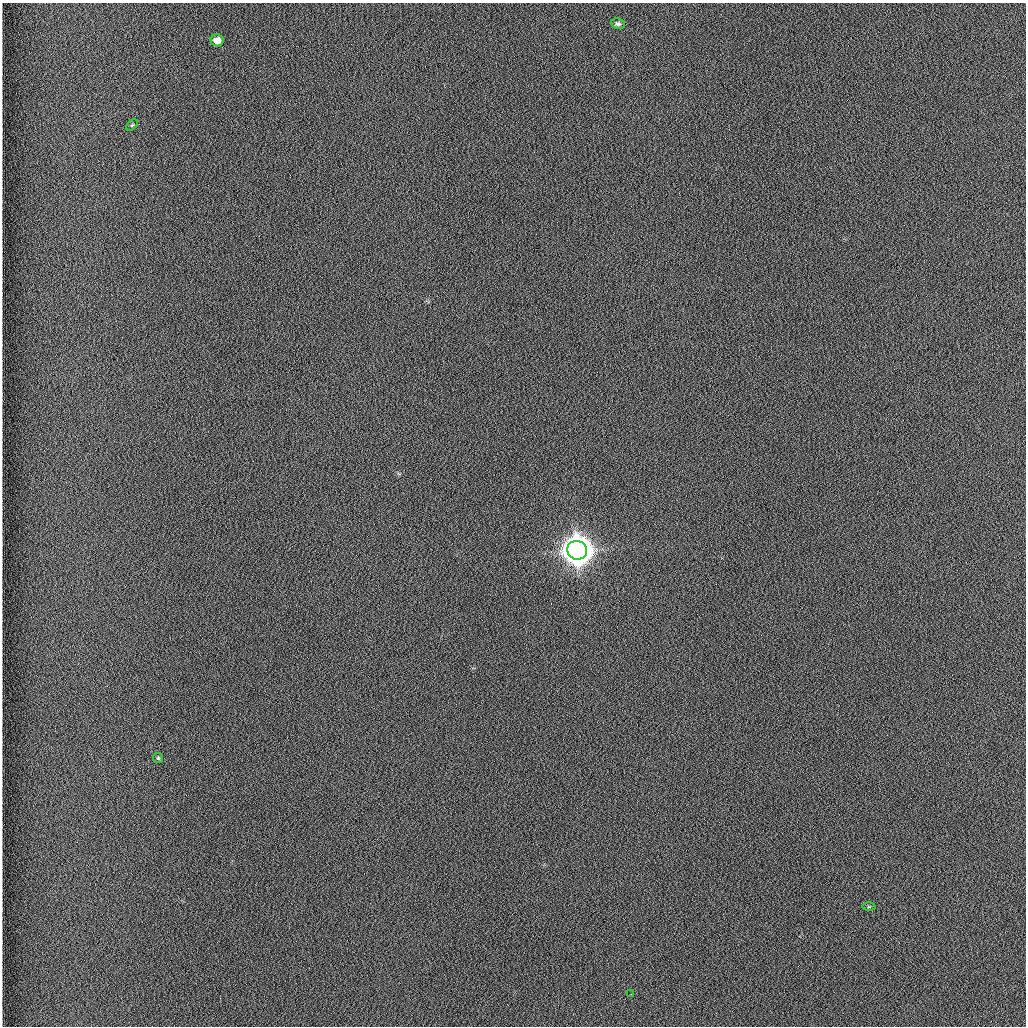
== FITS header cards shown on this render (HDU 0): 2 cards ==
NAXIS1  =                 1024 /fastest changing axis
NAXIS2  =                 1024 /next to fastest changing axis

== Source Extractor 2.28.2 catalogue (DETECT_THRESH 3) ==
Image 1024 x 1024 px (HDU 0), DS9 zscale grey, 1 PNG px = 1 image px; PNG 1028 x 1028 px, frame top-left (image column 1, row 1024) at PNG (2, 3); each listed source drawn as its Kron ellipse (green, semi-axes under 4 px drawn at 4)
Background 1270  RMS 5.9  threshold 17.7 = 3 sigma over >= 5 px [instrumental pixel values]
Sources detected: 7; all 7 listed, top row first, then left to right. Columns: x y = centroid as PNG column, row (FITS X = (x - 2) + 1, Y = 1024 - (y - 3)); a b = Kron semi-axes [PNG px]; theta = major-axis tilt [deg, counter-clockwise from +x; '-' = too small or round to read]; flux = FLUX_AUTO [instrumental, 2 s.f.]
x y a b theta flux
618 24 7 5 -11 9.4e+02
217 40 6 6 - 3.3e+03
132 125 7 4 44 5.2e+02
577 550 10 9 - 1.0e+06
158 758 5 5 - 5.2e+02
869 907 6 4 1 5.3e+02
631 994 2 2 - 2.4e+02